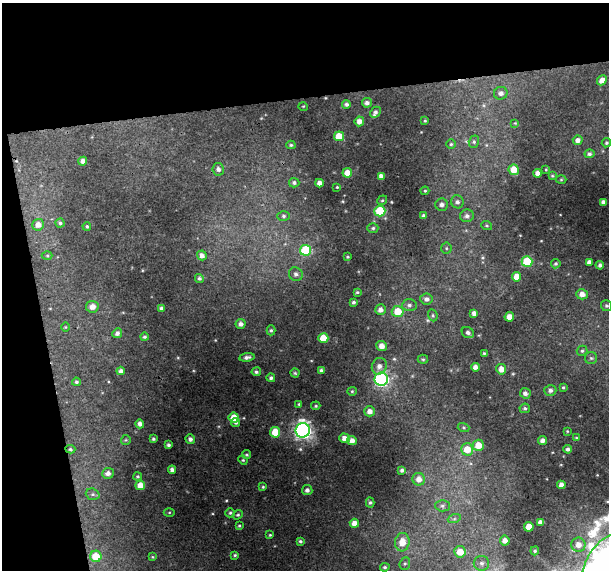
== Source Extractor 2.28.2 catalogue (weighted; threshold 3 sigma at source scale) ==
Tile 1 of 2 x 2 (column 1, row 1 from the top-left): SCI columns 1-607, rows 586-1153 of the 1214 x 1167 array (HDU 1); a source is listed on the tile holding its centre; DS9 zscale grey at full resolution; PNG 611 x 572 px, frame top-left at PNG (2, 3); each listed source drawn as its Kron ellipse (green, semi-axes under 4 px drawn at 4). Shown black and unused: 23% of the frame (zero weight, under 3 of 4 exposures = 1% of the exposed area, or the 3 px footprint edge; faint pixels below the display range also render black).
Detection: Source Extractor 2.28.2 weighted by HDU 2 'WHT'; one run over the whole footprint, this tile lists its part. Background 0.0207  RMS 0.0035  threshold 0.0158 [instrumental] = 3 sigma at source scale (4.5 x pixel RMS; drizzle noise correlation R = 1.50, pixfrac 1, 0.0396/0.0396 arcsec/px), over >= 5 px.
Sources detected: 154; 1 inside a brighter listed object's ellipse — not listed separately; the other 153 listed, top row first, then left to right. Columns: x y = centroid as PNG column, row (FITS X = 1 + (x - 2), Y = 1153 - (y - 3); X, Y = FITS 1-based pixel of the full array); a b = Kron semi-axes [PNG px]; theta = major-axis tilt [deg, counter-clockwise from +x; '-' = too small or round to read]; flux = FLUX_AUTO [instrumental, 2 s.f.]
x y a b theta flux
602 80 5 4 - 2.3
501 93 7 6 - 1.5
367 103 5 4 - 1.1
346 104 4 4 - 0.8
303 106 5 3 - 0.29
375 112 6 4 44 0.85
359 121 5 4 - 2
425 121 3 3 - 0.4
515 123 4 4 - 0.29
339 136 5 5 - 6.1
578 140 5 4 - 1.5
474 142 6 5 - 0.65
606 143 5 4 - 0.54
451 144 5 5 - 0.52
291 145 4 4 - 0.5
589 154 5 4 - 0.77
83 161 4 4 - 1.4
218 169 6 5 - 1.1
514 170 5 5 - 4.6
546 170 4 2 - 0.27
347 173 5 4 - 2.7
537 173 4 4 - 1.7
381 176 4 4 - 1.5
552 176 4 3 - 0.39
561 180 5 3 - 0.37
294 183 5 5 - 0.78
319 183 4 4 - 1.9
337 187 3 3 - 0.35
425 191 4 4 - 0.42
382 200 5 4 - 0.47
457 202 6 6 - 1.2
603 202 4 4 - 1.3
442 205 6 6 - 1.4
380 211 5 5 - 18
284 216 6 5 - 0.71
424 216 4 4 - 1
467 216 7 6 - 1.2
60 223 4 4 - 0.58
38 225 6 5 - 2.1
87 226 4 3 - 0.5
487 226 5 3 - 0.37
373 228 5 4 - 0.62
446 248 5 5 - 0.55
306 250 5 5 - 20
202 255 5 4 - 1.7
47 256 5 3 - 0.36
348 257 3 3 - 0.37
527 262 5 5 - 17
589 262 4 4 - 1.5
556 264 5 4 - 0.6
600 265 4 4 - 0.93
296 274 7 6 - 1.3
517 277 5 4 - 3.8
199 278 4 4 - 0.65
357 292 4 4 - 0.45
582 294 6 5 - 2.3
426 299 6 5 - 1.4
354 302 3 3 - 0.62
409 305 7 6 - 1
607 306 5 5 - 0.66
92 307 6 6 - 2.3
161 308 3 3 - 0.75
380 310 5 5 - 1.8
398 311 6 5 - 6.8
474 313 4 4 - 1.3
433 315 6 4 -70 0.52
509 317 5 4 - 3.1
241 324 5 5 - 1.3
65 327 5 3 - 0.25
271 330 5 4 - 0.54
468 332 6 5 - 1.2
117 333 5 4 - 0.97
144 337 4 4 - 0.57
323 338 5 5 - 7.1
382 346 5 5 - 2.3
582 351 5 5 - 0.6
484 353 3 3 - 0.42
247 357 7 4 9 1.1
591 358 6 6 - 0.69
423 359 5 4 - 0.49
379 366 8 7 - 1.8
475 367 4 4 - 1.6
501 369 5 5 - 2.7
321 370 3 3 - 0.67
121 371 4 4 - 1.2
256 372 5 4 - 0.64
295 373 4 4 - 0.47
271 378 4 4 - 0.77
381 379 6 6 - 65
76 382 4 4 - 0.59
563 387 4 3 - 0.41
550 390 6 5 - 1
352 391 5 4 - 0.45
525 393 5 5 - 1.2
299 404 4 4 - 0.44
316 406 5 4 - 0.43
525 408 5 5 - 0.64
370 411 5 5 - 2
234 418 5 5 - 5
236 423 4 4 - 0.67
140 424 4 4 - 1.5
464 427 6 4 -19 0.52
303 430 7 7 - 130
567 431 4 3 - 0.29
275 432 5 5 - 8.1
344 438 5 4 - 2
576 438 4 4 - 0.35
153 439 4 3 - 0.59
190 439 5 4 - 1.2
126 440 5 5 - 0.41
542 440 5 4 - 1.5
352 441 5 4 - 2.2
169 445 3 3 - 0.7
478 445 5 5 - 4.6
70 449 5 4 - 0.51
467 449 6 6 - 5
568 449 4 4 - 1
247 455 5 4 - 0.49
243 460 5 4 - 0.4
172 470 4 4 - 1.4
402 470 4 3 - 0.86
108 473 6 5 - 1.4
138 477 4 4 - 0.54
419 479 6 6 - 2.3
140 485 5 5 - 3.7
561 485 4 4 - 2.1
263 487 4 4 - 0.43
307 490 5 5 - 1.1
93 494 7 5 -20 0.75
370 503 5 4 - 0.53
442 506 7 5 -2 0.84
169 512 5 3 - 0.37
230 513 4 4 - 0.49
238 515 5 4 - 0.49
454 519 7 4 18 0.65
540 522 4 4 - 1.5
354 523 4 4 - 2.6
239 526 4 3 - 0.41
529 527 5 4 - 4.6
270 535 3 3 - 0.32
505 540 5 5 - 2.1
300 541 4 3 - 0.58
402 542 9 7 83 4.8
578 545 7 7 - 2.4
535 551 4 4 - 0.52
460 552 5 5 - 5.5
235 555 3 3 - 0.39
96 556 6 5 - 7.1
152 557 4 4 - 0.33
481 563 7 7 - 1.4
405 564 6 5 - 0.66
607 566 34 21 60 670
385 567 5 3 - 0.55
Isophote crosses this tile's border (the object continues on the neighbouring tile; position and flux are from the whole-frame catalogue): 1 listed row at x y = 607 566